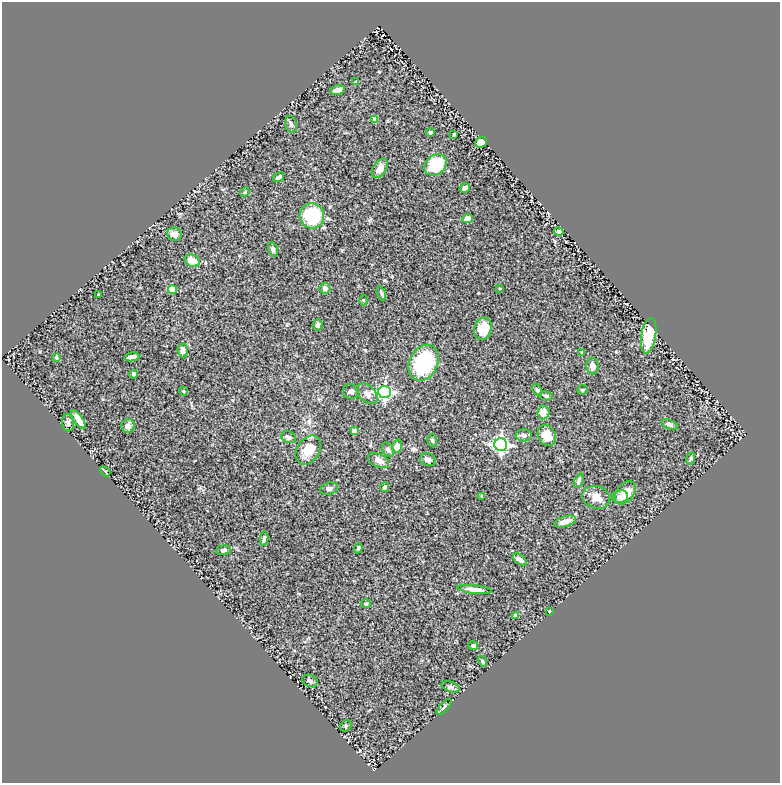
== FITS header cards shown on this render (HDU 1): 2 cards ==
NAXIS1  =                  778
NAXIS2  =                  781

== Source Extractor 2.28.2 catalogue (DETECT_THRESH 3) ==
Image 778 x 781 px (HDU 1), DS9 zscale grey, 1 PNG px = 1 image px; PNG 782 x 785 px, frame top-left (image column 1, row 781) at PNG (2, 2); each listed source drawn as its Kron ellipse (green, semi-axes under 4 px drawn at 4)
Background 0.837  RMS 0.03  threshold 0.0889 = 3 sigma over >= 5 px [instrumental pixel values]
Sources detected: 81; all 81 listed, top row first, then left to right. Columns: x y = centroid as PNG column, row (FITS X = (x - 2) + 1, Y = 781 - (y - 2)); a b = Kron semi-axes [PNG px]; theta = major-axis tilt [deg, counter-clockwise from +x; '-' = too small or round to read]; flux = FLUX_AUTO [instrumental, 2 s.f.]
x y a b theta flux
356 82 4 3 - 2.3
338 90 7 4 14 10
375 119 4 4 - 17
291 124 8 6 -74 5.4
430 132 4 3 - 5.7
454 134 3 3 - 2.3
481 142 6 5 - 28
436 165 12 9 43 76
380 168 11 6 57 12
279 177 6 4 34 5.2
465 188 5 4 - 5.9
245 192 5 4 - 2.2
312 216 12 12 - 110
467 219 5 4 - 15
559 232 5 4 - 9.1
174 234 7 6 - 14
273 249 8 4 -73 5.3
192 261 8 6 -28 26
325 288 5 5 - 8.2
500 288 3 2 - 1.5
173 290 4 4 - 32
381 293 7 3 -70 3.5
98 294 2 2 - 1.4
363 300 5 3 - 2
318 325 6 5 - 5.1
483 329 11 8 75 37
649 336 18 7 80 72
183 350 7 5 -86 10
582 352 3 3 - 1.5
56 357 4 3 - 2.1
132 357 7 4 8 7.8
424 363 19 14 64 150
592 366 8 6 -86 11
134 374 4 3 - 3.8
537 390 7 4 -60 2.9
583 390 5 4 - 2.2
183 391 4 3 - 1.7
351 392 8 7 - 6
384 392 6 6 - 380
367 394 12 8 -42 11
546 396 7 4 -13 3.8
543 412 7 6 - 19
78 419 11 4 -57 17
68 423 9 6 -82 5.2
670 424 9 4 -22 4.8
128 426 7 6 - 8.4
354 431 4 4 - 12
524 435 8 6 -2 7.5
547 435 11 8 -60 23
288 437 7 5 -21 5.7
432 440 6 4 -73 3.2
501 445 6 6 - 490
397 446 6 4 73 20
308 450 16 11 56 36
388 450 8 5 -57 6.1
691 459 6 4 67 2.7
428 460 8 6 -25 8.3
379 461 11 6 -25 13
105 471 6 4 -43 2.3
579 481 8 4 67 4
384 487 5 4 - 4.3
329 489 9 5 16 5.5
625 493 13 8 53 28
482 496 4 3 - 2
596 497 14 11 -17 19
620 497 8 6 6 9.2
565 522 11 5 17 17
264 538 7 3 80 4.2
358 548 5 4 - 2.6
223 550 7 5 5 4.3
520 560 8 5 -35 8.5
475 589 17 4 -6 13
366 604 5 4 - 2.2
550 611 3 2 - 1.5
515 615 3 3 - 4.2
473 646 5 4 - 4.3
482 661 5 4 - 4
310 681 8 6 -23 6.4
451 687 9 5 -18 5
444 707 10 4 49 3.8
346 726 6 5 - 3.2